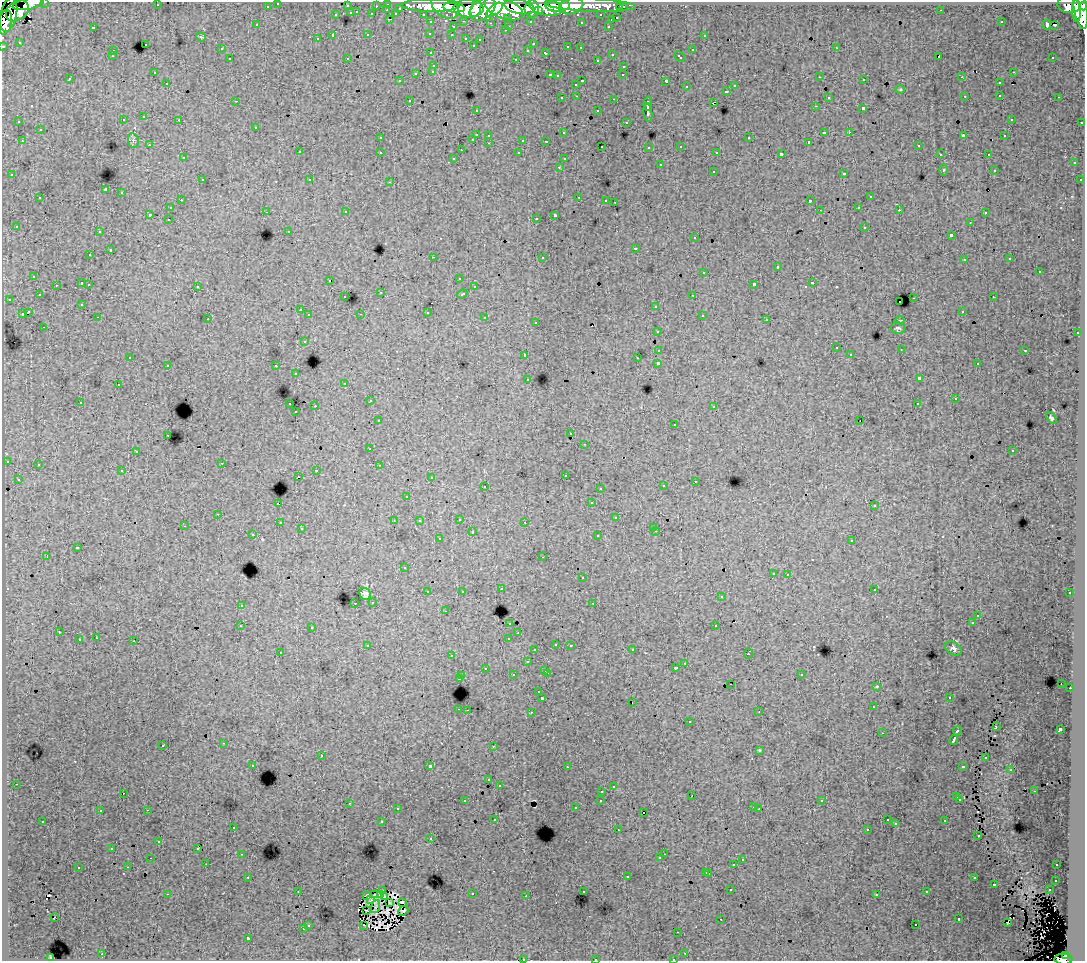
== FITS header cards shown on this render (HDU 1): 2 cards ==
NAXIS1  =                 1083
NAXIS2  =                  959

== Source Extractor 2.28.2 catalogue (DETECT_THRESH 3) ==
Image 1083 x 959 px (HDU 1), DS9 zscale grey, 1 PNG px = 1 image px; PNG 1087 x 963 px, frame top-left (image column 1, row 959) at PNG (2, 2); each listed source drawn as its Kron ellipse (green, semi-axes under 4 px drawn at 4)
Background 142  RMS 1.1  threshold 3.29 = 3 sigma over >= 5 px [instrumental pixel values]
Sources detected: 513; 7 with non-positive FLUX_AUTO (blend fragments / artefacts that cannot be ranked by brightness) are neither listed nor drawn; of the other 506, the 500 brightest by FLUX_AUTO listed and drawn (6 fainter detections omitted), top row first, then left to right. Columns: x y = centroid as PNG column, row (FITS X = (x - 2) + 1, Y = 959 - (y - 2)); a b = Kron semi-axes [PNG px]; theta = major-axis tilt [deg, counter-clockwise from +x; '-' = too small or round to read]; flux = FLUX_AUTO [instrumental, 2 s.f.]
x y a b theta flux
45 2 3 2 - 3700
278 3 3 3 - 2900
28 4 16 5 11 95000
388 4 3 3 - 5300
157 5 2 2 - 71
590 5 46 6 -3 130000
1069 5 11 8 -9 120000
267 6 3 3 - 1800
347 6 3 3 - 970
376 6 3 2 - 1100
430 6 29 6 0 270000
445 6 15 10 -37 200000
558 6 12 5 4 150000
571 6 12 8 15 100000
1084 6 4 3 - 72000
519 7 15 7 -13 290000
545 7 17 8 -11 310000
620 7 3 3 - 1500
623 7 3 3 - 2500
400 8 3 3 - 920
454 8 11 5 -6 180000
468 8 15 9 -2 370000
476 8 9 5 71 150000
483 9 15 9 37 310000
504 9 20 9 -21 530000
532 9 8 7 - 210000
387 10 3 2 - 260
494 10 9 5 39 150000
941 10 2 2 - 58
1081 10 20 6 -81 420000
17 11 12 9 37 170000
538 11 4 3 - 78000
1076 11 11 4 -88 200000
357 12 3 2 - 370
351 13 3 3 - 1000
372 14 3 3 - 1300
396 14 4 3 - 800
423 14 3 2 - 2400
8 15 17 8 76 240000
336 15 3 3 - 480
601 15 3 3 - 1900
508 18 3 3 - 1400
617 18 3 3 - 630
390 19 3 2 - 460
611 20 3 3 - 440
464 21 3 2 - 510
530 21 3 3 - 1600
5 22 12 6 77 220000
431 22 3 3 - 2400
581 22 3 3 - 220
1001 22 2 2 - 64
490 23 3 2 - 100
257 25 3 3 - 120
1047 25 5 3 - 370
1054 25 3 2 - 110
509 26 3 2 - 520
608 26 3 2 - 430
93 27 3 3 - 930
453 27 3 3 - 400
505 30 3 3 - 230
430 33 3 3 - 200
368 35 3 3 - 670
452 35 3 2 - 150
704 35 3 3 - 330
333 36 3 3 - 1600
201 37 5 4 - 88
466 38 3 3 - 450
317 39 3 3 - 290
480 39 3 3 - 210
20 42 3 3 - 77
145 44 3 3 - 510
533 44 3 2 - 100
473 45 3 3 - 180
3 46 3 3 - 5200
568 47 3 3 - 570
580 48 3 2 - 250
836 48 3 2 - 350
221 49 3 3 - 160
528 50 3 3 - 230
692 50 3 3 - 480
113 51 3 2 - 350
431 53 3 3 - 350
546 53 4 3 - 540
612 54 3 3 - 430
112 56 3 3 - 250
679 57 6 3 -44 550
939 57 3 3 - 14000
1053 57 3 2 - 230
347 58 2 2 - 43
230 59 3 3 - 430
516 59 3 2 - 600
597 60 3 3 - 280
434 65 3 3 - 290
624 66 3 3 - 390
433 71 3 3 - 340
154 72 3 2 - 120
1013 72 3 2 - 250
416 73 3 3 - 620
550 75 3 2 - 550
623 75 3 2 - 140
557 76 3 3 - 140
820 77 3 2 - 110
962 77 3 3 - 74
70 79 3 3 - 260
864 80 3 2 - 220
399 81 3 2 - 160
582 81 3 2 - 620
666 81 4 3 - 1200
167 83 3 2 - 230
999 83 3 3 - 350
576 84 3 3 - 340
735 86 3 3 - 360
686 87 3 3 - 350
900 89 5 3 - 65
727 91 3 3 - 470
1000 95 3 2 - 350
577 96 3 2 - 210
965 96 3 2 - 68
828 97 3 3 - 310
1059 97 3 2 - 320
562 98 3 3 - 240
614 99 3 2 - 580
409 100 3 2 - 240
236 101 3 2 - 42
713 102 4 2 - 380
648 104 7 3 88 2800
815 106 3 2 - 190
863 108 3 3 - 1500
476 110 3 3 - 250
598 111 3 3 - 360
648 113 9 3 -82 3300
144 117 3 3 - 380
1011 119 3 2 - 130
123 120 3 3 - 350
179 120 3 2 - 300
19 122 3 2 - 130
626 122 3 3 - 240
1082 122 3 2 - 730
256 127 3 3 - 380
40 130 3 3 - 460
824 132 4 2 - 860
849 132 3 3 - 190
564 133 3 3 - 140
476 134 3 3 - 1100
489 135 3 3 - 390
963 136 4 2 - 730
1005 136 3 3 - 190
380 138 3 3 - 170
749 138 3 3 - 540
473 139 3 2 - 400
133 140 7 5 -81 190
523 140 3 3 - 790
22 141 3 2 - 330
546 141 3 2 - 100
809 142 3 3 - 120
489 143 3 2 - 260
149 145 3 3 - 240
602 146 3 2 - 130
681 146 3 3 - 350
918 146 3 3 - 260
649 147 3 3 - 300
461 150 2 2 - 53
299 152 3 3 - 400
380 152 3 3 - 500
717 152 3 3 - 240
519 153 3 3 - 220
781 154 4 3 - 2500
940 154 3 2 - 90
988 154 3 2 - 280
183 158 3 3 - 220
454 158 3 3 - 150
564 159 3 3 - 180
1074 163 3 3 - 440
660 165 3 3 - 520
559 167 3 3 - 210
944 170 5 4 - 81
994 170 3 3 - 180
713 171 3 3 - 390
844 173 3 3 - 650
12 175 3 3 - 180
202 180 3 2 - 310
310 180 3 3 - 250
1080 180 3 3 - 300
390 182 3 2 - 390
105 190 4 3 - 8500
122 193 3 3 - 660
579 197 3 2 - 420
870 197 3 3 - 530
40 198 3 3 - 380
181 200 3 2 - 220
606 200 3 2 - 210
810 201 4 3 - 1700
615 202 3 2 - 47
859 207 3 3 - 240
170 208 3 3 - 240
820 210 3 3 - 53
899 210 3 2 - 190
266 212 3 2 - 180
346 212 3 3 - 260
985 213 3 3 - 290
150 214 3 3 - 1700
555 215 4 3 - 2300
536 218 3 2 - 190
168 219 3 2 - 160
970 222 3 2 - 110
16 226 3 3 - 200
865 227 3 3 - 420
289 231 3 3 - 140
99 232 3 2 - 290
951 235 3 3 - 1600
695 238 3 3 - 280
635 248 3 3 - 520
110 250 3 3 - 650
90 255 3 2 - 240
433 257 3 2 - 960
542 257 3 3 - 160
1010 259 3 3 - 170
964 260 3 3 - 270
777 267 3 3 - 830
704 272 3 3 - 410
1039 272 3 3 - 630
34 276 3 3 - 300
459 278 3 3 - 210
330 280 3 2 - 110
82 283 3 3 - 830
812 283 3 3 - 580
89 284 3 2 - 300
754 284 4 3 - 2500
56 285 3 2 - 140
197 286 3 3 - 290
474 287 3 3 - 200
381 292 3 3 - 65
462 294 5 3 - 490
39 295 3 3 - 250
693 295 3 2 - 340
345 297 3 3 - 150
993 297 3 2 - 170
914 298 3 2 - 470
9 299 3 2 - 230
899 302 2 2 - 72
82 304 3 3 - 140
656 306 3 3 - 380
300 310 3 3 - 320
962 311 3 2 - 180
28 312 4 3 - 1700
427 312 3 3 - 760
22 314 4 3 - 880
361 314 3 2 - 65
309 315 3 3 - 340
702 315 3 3 - 300
98 317 3 2 - 200
485 318 3 3 - 510
208 319 3 2 - 99
767 320 3 2 - 150
900 320 4 3 - 57
536 322 3 3 - 200
44 327 3 2 - 180
898 328 7 6 - 140
657 331 3 3 - 330
1077 333 3 2 - 310
304 341 3 3 - 330
836 348 3 3 - 270
901 349 2 2 - 39
659 350 4 3 - 1100
1025 350 3 2 - 420
850 354 3 2 - 220
525 355 3 3 - 290
130 357 3 2 - 130
637 358 3 2 - 120
658 363 3 3 - 3000
977 364 3 2 - 190
168 365 3 2 - 290
276 366 3 3 - 360
296 374 3 2 - 130
919 378 4 3 - 2500
528 379 3 3 - 190
345 383 3 3 - 200
118 385 3 2 - 260
955 399 3 3 - 130
370 401 3 2 - 310
80 402 3 2 - 250
290 404 3 2 - 420
917 404 3 2 - 86
315 406 2 2 - 520
714 406 3 3 - 170
296 412 3 2 - 140
1051 418 6 4 -54 150
378 420 3 3 - 220
860 421 2 2 - 40
675 424 3 3 - 97
571 434 3 3 - 220
168 435 3 2 - 200
585 444 3 2 - 190
370 449 3 3 - 150
136 451 3 2 - 55
1012 451 3 3 - 230
7 461 3 3 - 200
222 463 3 2 - 77
38 465 3 2 - 150
379 465 2 2 - 66
316 470 3 2 - 400
122 471 3 3 - 260
565 475 3 3 - 170
298 476 2 2 - 37
431 478 3 2 - 88
18 479 3 3 - 190
695 481 3 2 - 230
485 486 3 2 - 350
663 486 3 3 - 250
600 488 3 3 - 170
407 496 3 3 - 160
591 503 3 3 - 240
278 504 3 3 - 1200
874 506 3 3 - 170
218 514 3 2 - 250
616 518 3 3 - 450
459 519 3 3 - 280
394 521 2 2 - 74
419 521 3 2 - 130
525 522 3 2 - 170
280 523 3 2 - 190
184 526 2 2 - 45
654 527 3 3 - 150
301 529 3 3 - 150
656 531 3 2 - 230
472 532 3 3 - 650
253 535 3 2 - 270
598 536 3 3 - 330
439 539 3 3 - 290
852 540 3 3 - 360
77 548 3 3 - 1000
47 556 3 2 - 980
543 557 3 2 - 140
404 568 3 3 - 170
773 573 3 3 - 340
788 574 3 2 - 310
582 578 3 3 - 340
501 589 3 3 - 280
874 589 3 3 - 250
462 591 3 2 - 90
428 592 3 3 - 360
1070 593 3 3 - 240
365 594 6 5 - 290
721 597 3 3 - 200
373 602 3 3 - 340
355 603 3 2 - 200
593 603 3 2 - 170
241 605 3 3 - 330
445 611 3 2 - 110
978 615 3 2 - 140
510 623 3 3 - 270
972 623 3 3 - 170
240 626 2 2 - 41
716 626 3 3 - 700
312 627 3 3 - 370
59 632 3 2 - 290
518 633 3 2 - 70
96 638 3 2 - 240
509 638 4 3 - 830
79 640 3 3 - 620
134 641 3 2 - 700
556 644 3 3 - 260
570 645 3 3 - 290
368 646 4 3 - 530
953 649 9 6 -32 220
535 650 3 3 - 200
632 650 3 2 - 270
280 652 2 2 - 54
748 653 5 3 - 770
452 656 3 2 - 230
527 662 3 3 - 240
685 663 3 2 - 340
485 668 3 2 - 210
676 668 3 3 - 250
545 670 3 3 - 360
547 673 3 2 - 630
801 674 3 3 - 260
513 675 3 3 - 320
462 676 3 2 - 210
459 679 3 3 - 1300
1061 683 3 2 - 110
731 684 3 2 - 100
877 686 3 2 - 55
1070 688 2 2 - 290
539 692 3 3 - 240
949 697 3 2 - 180
542 698 3 3 - 1900
633 702 2 2 - 60
873 707 3 2 - 150
459 709 3 2 - 510
467 710 2 2 - 250
531 712 3 2 - 330
759 712 3 2 - 38
690 722 3 3 - 410
996 727 4 2 - 110
1060 729 4 3 - 2300
957 731 5 3 - 1100
882 733 2 2 - 48
954 740 5 3 - 3400
224 743 3 2 - 370
163 745 3 3 - 290
493 746 2 2 - 64
759 750 4 4 - 74
321 756 3 3 - 610
986 758 2 2 - 69
253 765 3 3 - 210
430 766 3 3 - 3200
963 766 4 3 - 790
567 767 3 2 - 150
1011 770 2 2 - 61
489 780 3 3 - 250
16 784 3 2 - 330
499 785 3 3 - 280
613 787 3 2 - 140
602 791 3 2 - 270
1034 791 2 2 - 56
123 793 3 2 - 140
692 796 3 2 - 52
957 797 3 3 - 640
960 799 3 3 - 240
601 800 3 3 - 270
465 801 3 3 - 340
822 801 3 3 - 100
349 803 3 2 - 270
753 807 3 2 - 200
575 808 3 3 - 160
397 809 3 3 - 170
759 809 2 2 - 63
147 810 3 2 - 500
100 811 3 2 - 110
643 813 2 2 - 180
495 819 3 3 - 150
887 820 3 3 - 200
43 821 3 3 - 260
945 821 3 3 - 360
382 822 3 3 - 890
896 824 3 3 - 91
233 827 3 3 - 330
867 829 3 2 - 150
618 830 3 2 - 180
978 836 3 2 - 130
431 839 3 3 - 210
159 841 3 2 - 90
112 848 3 3 - 160
198 848 4 3 - 140
242 854 3 2 - 300
664 854 2 2 - 110
151 858 2 2 - 41
660 858 3 3 - 290
742 860 3 3 - 400
206 864 2 2 - 120
734 865 3 3 - 1200
1057 865 3 2 - 180
128 867 3 2 - 260
78 868 3 3 - 470
706 872 3 3 - 480
709 873 3 3 - 610
627 876 3 3 - 640
248 877 3 2 - 210
974 878 3 3 - 390
1056 880 3 3 - 310
994 884 3 3 - 690
731 890 3 2 - 210
1049 890 3 2 - 320
298 891 3 2 - 84
383 891 4 3 - 98
583 891 3 3 - 210
927 892 3 3 - 260
167 894 3 2 - 1000
472 894 3 3 - 470
877 894 3 3 - 210
374 895 4 2 - 95
380 895 3 3 - 74
367 896 4 3 - 180
526 896 3 2 - 130
384 897 4 3 - 65
371 900 3 2 - 72
389 902 3 2 - 43
402 902 4 3 - 83
375 906 7 2 69 63
367 910 3 2 - 140
403 911 5 3 - 88
55 917 2 2 - 110
721 919 3 2 - 56
959 919 3 3 - 520
1007 922 3 2 - 170
308 925 3 3 - 480
364 925 3 2 - 98
916 925 3 2 - 200
303 929 3 3 - 410
678 932 3 2 - 160
248 938 3 3 - 2100
685 953 3 2 - 380
102 954 3 2 - 440
1065 955 4 3 - 27000
51 957 3 2 - 61
524 959 3 2 - 49
595 959 3 2 - 410
673 959 3 2 - 160
1063 959 9 5 -2 93000
At the frame edge (FLAGS 8, measured only in part): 10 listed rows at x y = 45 2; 278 3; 28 4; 1084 6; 5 22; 3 46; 524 959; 595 959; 673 959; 1063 959
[6 fainter detections neither listed nor drawn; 7 non-positive-flux detections neither listed nor drawn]